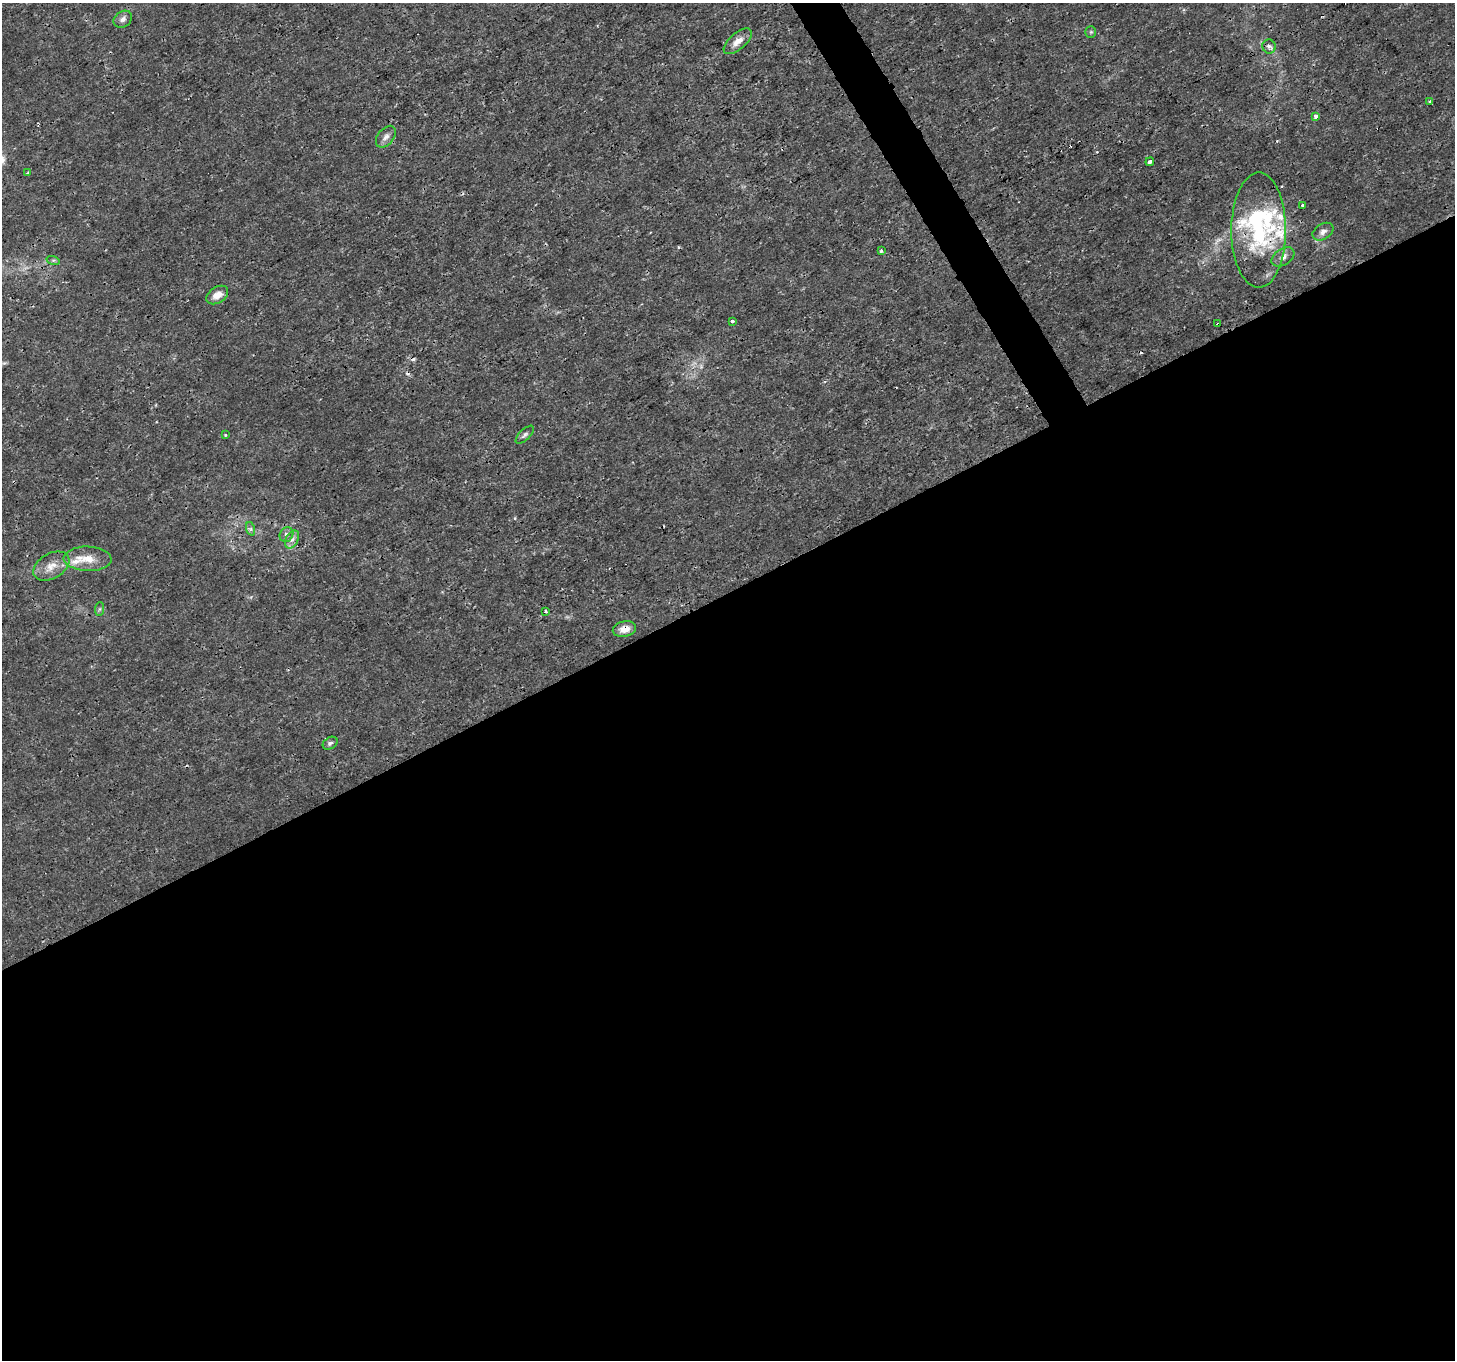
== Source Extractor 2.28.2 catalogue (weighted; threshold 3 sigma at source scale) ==
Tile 15 of 4 x 4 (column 3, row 4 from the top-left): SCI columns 2909-4361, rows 172-1529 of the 5816 x 5711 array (HDU 1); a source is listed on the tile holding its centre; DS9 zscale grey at full resolution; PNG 1457 x 1362 px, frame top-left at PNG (2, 3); each listed source drawn as its Kron ellipse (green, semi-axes under 4 px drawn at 4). Shown black and unused: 58% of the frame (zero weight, under 3 of 4 exposures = <1% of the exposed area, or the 3 px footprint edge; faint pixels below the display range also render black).
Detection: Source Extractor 2.28.2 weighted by HDU 2 'WHT'; one run over the whole footprint, this tile lists its part. Background 0.00181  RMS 7.9e-04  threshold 0.00358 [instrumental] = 3 sigma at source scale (4.5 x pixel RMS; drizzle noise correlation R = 1.50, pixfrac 1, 0.0396/0.0396 arcsec/px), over >= 5 px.
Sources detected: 39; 1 too faint to see at this stretch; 2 inside a brighter object's white glare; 4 cosmic-ray / hot-pixel residue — neither listed nor drawn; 3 inside a brighter listed object's ellipse — not listed separately; the other 29 listed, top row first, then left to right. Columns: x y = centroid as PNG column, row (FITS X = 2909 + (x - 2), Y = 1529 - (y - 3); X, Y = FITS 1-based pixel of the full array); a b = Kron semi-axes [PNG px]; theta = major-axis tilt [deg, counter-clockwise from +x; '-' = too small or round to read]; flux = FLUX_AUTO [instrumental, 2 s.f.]
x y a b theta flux
123 19 10 7 35 0.36
1091 32 5 5 - 0.11
738 41 17 8 41 0.77
1269 46 7 6 - 0.24
1430 102 3 3 - 0.17
1316 116 3 3 - 0.33
386 137 12 8 51 0.43
1150 162 4 3 - 0.52
27 173 4 4 - 0.082
1302 205 3 2 - 0.091
1259 230 57 27 90 8.4
1323 232 11 7 33 0.4
881 251 3 3 - 0.2
1283 257 12 8 33 0.5
53 260 7 4 -17 0.14
217 295 12 8 33 0.74
732 321 3 3 - 0.68
1218 324 3 3 - 0.31
225 435 4 3 - 0.079
525 435 11 5 44 0.24
251 529 7 4 -71 0.17
286 535 8 6 57 0.36
292 539 9 6 61 0.41
88 559 24 12 -2 1.3
51 566 19 12 30 1.1
99 609 7 4 88 0.14
545 611 3 3 - 0.25
624 629 12 7 11 0.74
330 743 8 6 32 0.22
Overlapping masked pixels (flux is a lower limit): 2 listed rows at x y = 1218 324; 624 629